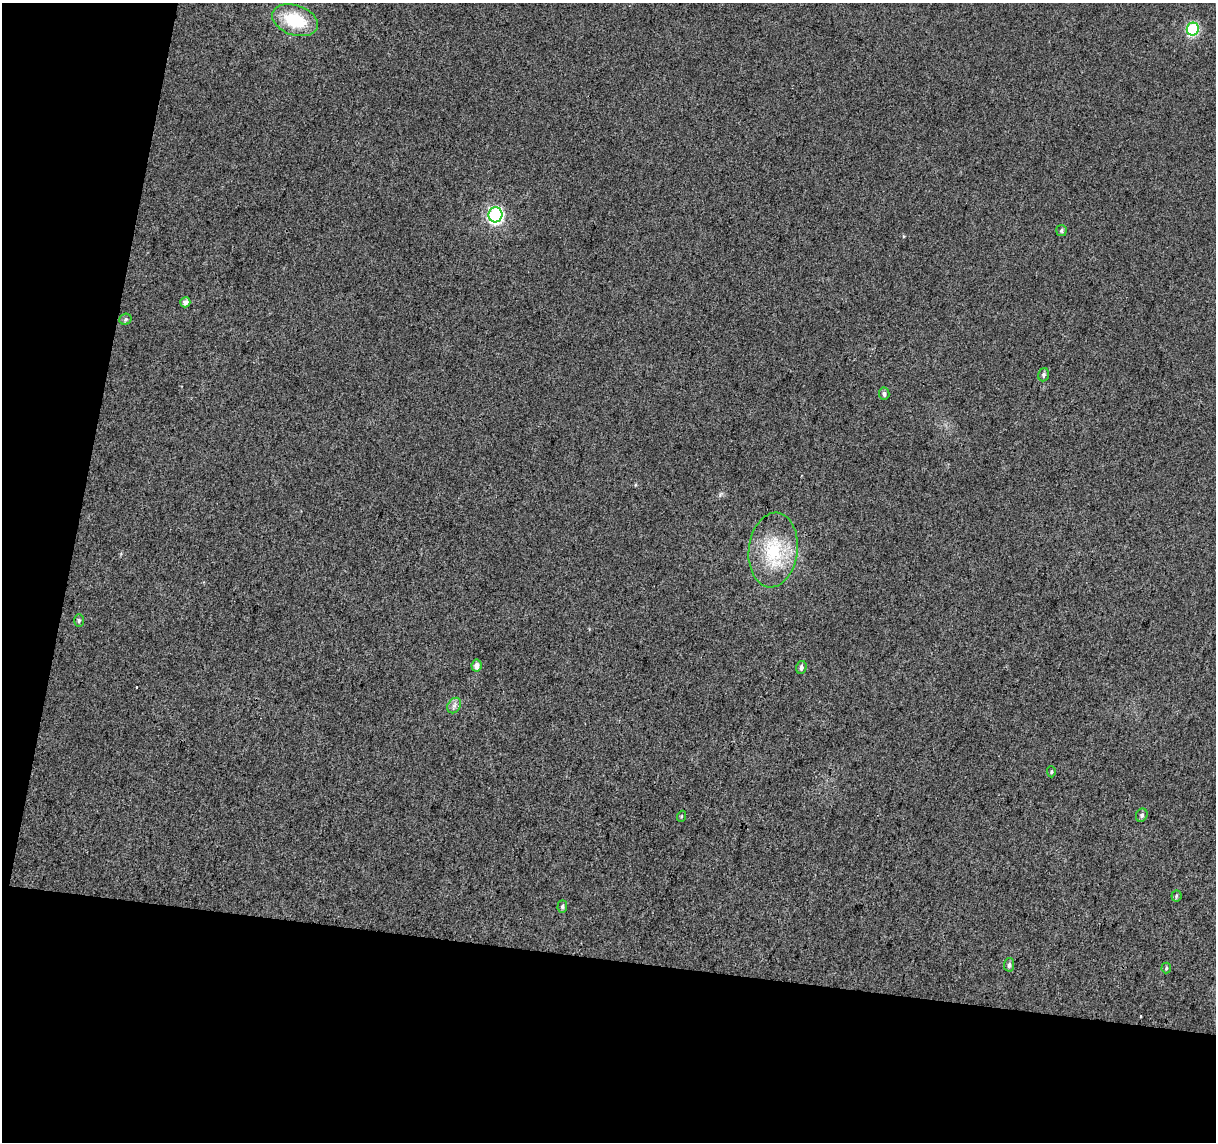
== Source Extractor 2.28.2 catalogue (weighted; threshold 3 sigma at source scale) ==
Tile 3 of 2 x 2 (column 1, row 2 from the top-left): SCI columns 1-1214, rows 129-1268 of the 2429 x 2522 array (HDU 1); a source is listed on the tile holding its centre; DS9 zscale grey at full resolution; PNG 1218 x 1144 px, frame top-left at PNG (2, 3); each listed source drawn as its Kron ellipse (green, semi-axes under 4 px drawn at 4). Shown black and unused: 22% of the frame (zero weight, under 3 of 4 exposures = <1% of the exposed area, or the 3 px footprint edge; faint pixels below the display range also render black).
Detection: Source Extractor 2.28.2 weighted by HDU 2 'WHT'; one run over the whole footprint, this tile lists its part. Background 0.035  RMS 0.011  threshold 0.0489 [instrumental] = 3 sigma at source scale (4.5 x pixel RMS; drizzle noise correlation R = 1.50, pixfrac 1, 0.0396/0.0396 arcsec/px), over >= 5 px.
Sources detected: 21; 1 cosmic-ray / hot-pixel residue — neither listed nor drawn; the other 20 listed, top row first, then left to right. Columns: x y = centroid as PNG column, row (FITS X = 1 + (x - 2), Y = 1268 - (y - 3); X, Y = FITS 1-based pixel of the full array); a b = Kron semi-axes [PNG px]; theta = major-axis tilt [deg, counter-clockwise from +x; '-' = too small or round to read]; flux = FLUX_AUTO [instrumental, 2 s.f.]
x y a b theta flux
295 20 23 15 -19 51
1193 29 6 6 - 110
495 215 7 7 - 220
1061 230 5 5 - 2
185 302 5 5 - 6.1
126 319 6 5 - 2.1
1043 375 7 5 72 2.6
884 394 6 5 - 3
773 550 37 24 83 63
79 621 6 4 89 1.9
477 666 6 5 - 5.7
801 667 6 5 - 3.3
454 705 8 6 55 4
1051 772 5 4 - 1.6
1142 815 7 5 65 2.5
682 816 5 3 - 1.1
1176 896 5 5 - 1.7
562 906 6 5 - 2
1009 965 6 5 - 3
1166 968 5 4 - 1.5